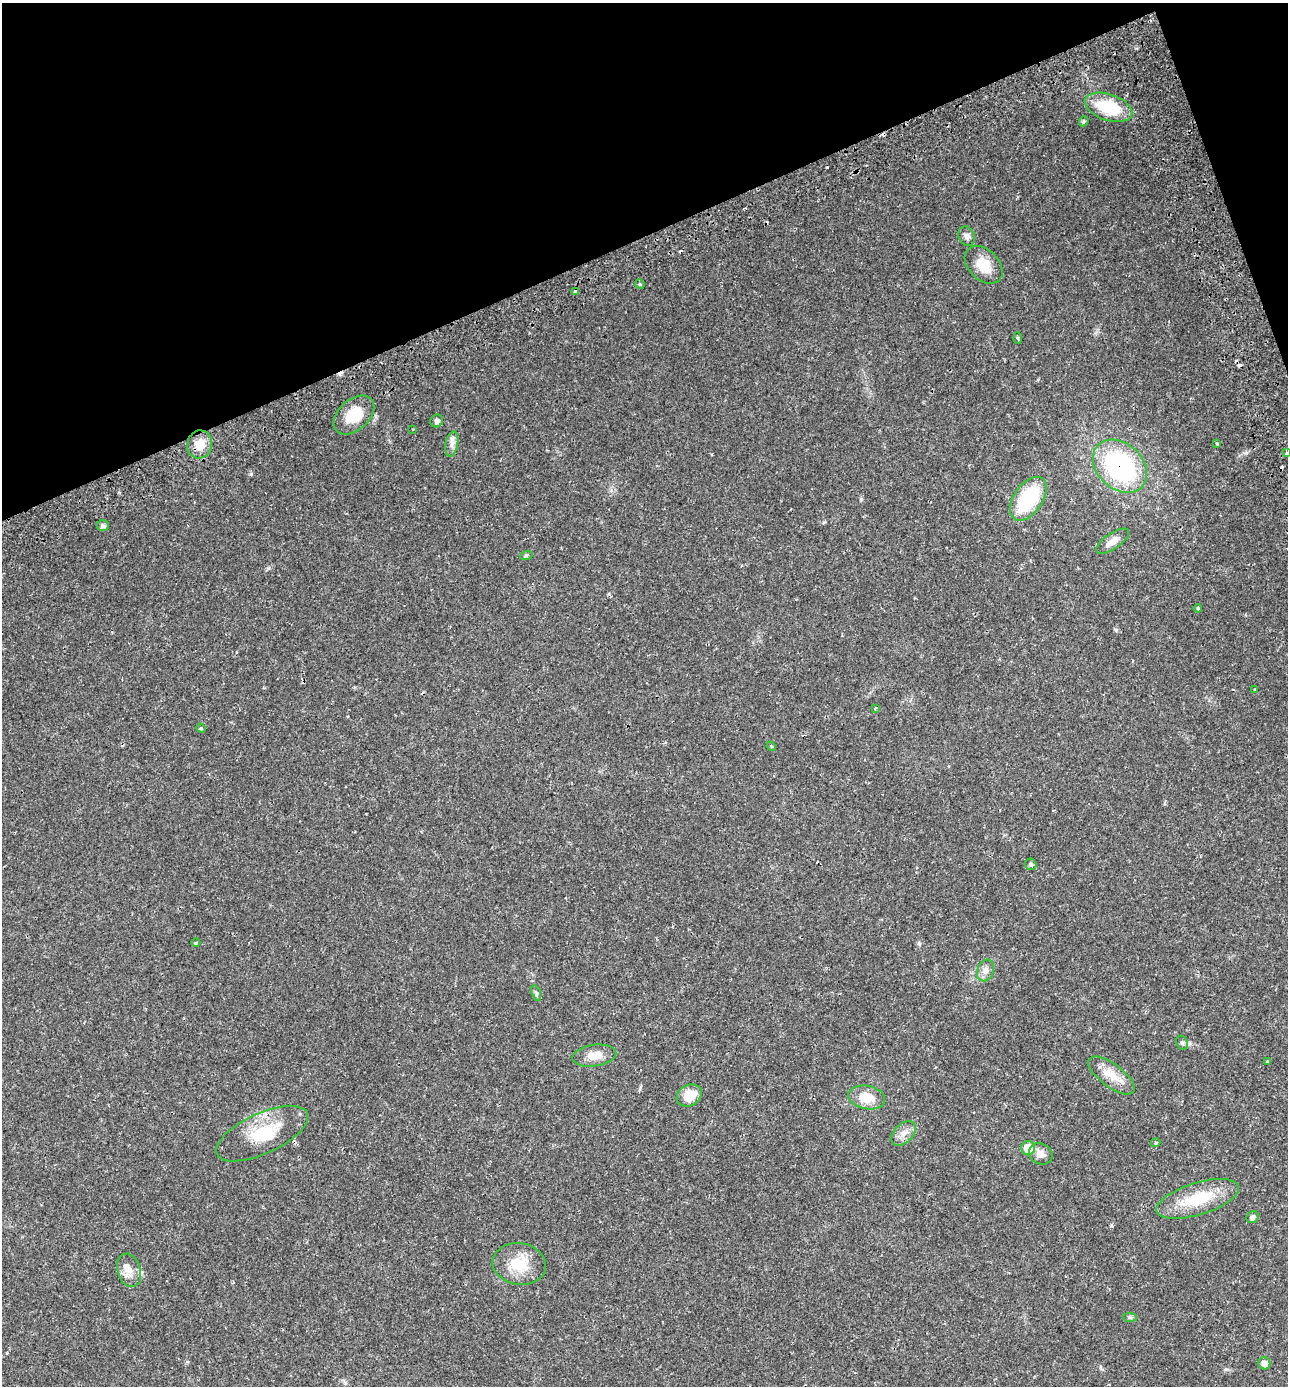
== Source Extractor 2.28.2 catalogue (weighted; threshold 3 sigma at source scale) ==
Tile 3 of 4 x 4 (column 3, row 1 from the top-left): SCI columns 2787-4072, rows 4213-5596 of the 5518 x 5659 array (HDU 1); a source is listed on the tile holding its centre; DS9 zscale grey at full resolution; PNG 1290 x 1388 px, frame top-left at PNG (2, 3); each listed source drawn as its Kron ellipse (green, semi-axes under 4 px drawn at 4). Shown black and unused: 19% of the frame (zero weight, under 2 of 3 exposures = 5% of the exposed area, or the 3 px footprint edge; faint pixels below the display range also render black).
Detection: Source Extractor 2.28.2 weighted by HDU 2 'WHT'; one run over the whole footprint, this tile lists its part. Background 0.0301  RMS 0.0029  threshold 0.0129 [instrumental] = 3 sigma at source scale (4.5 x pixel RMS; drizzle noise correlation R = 1.50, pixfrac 1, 0.0396/0.0396 arcsec/px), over >= 5 px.
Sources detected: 54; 8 cosmic-ray / hot-pixel residue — neither listed nor drawn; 1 inside a brighter listed object's ellipse — not listed separately; the other 45 listed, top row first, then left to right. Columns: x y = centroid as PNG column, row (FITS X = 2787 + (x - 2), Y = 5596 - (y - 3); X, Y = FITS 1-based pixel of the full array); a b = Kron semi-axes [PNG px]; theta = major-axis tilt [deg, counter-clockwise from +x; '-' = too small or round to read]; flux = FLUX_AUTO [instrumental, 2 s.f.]
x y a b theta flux
1108 107 24 13 -18 13
1084 121 5 4 - 0.53
967 236 10 8 -65 1.2
984 265 22 15 -45 5.5
640 284 5 4 - 0.28
575 291 4 3 - 1.1
1017 338 6 4 -87 0.34
354 415 23 15 41 7.2
437 421 7 6 - 0.82
413 429 3 2 - 0.19
200 444 14 12 73 3.8
452 444 13 6 79 1.4
1217 444 3 2 - 0.3
1286 453 3 3 - 0.8
1120 466 30 22 -42 38
1028 499 25 14 55 20
103 526 6 5 - 0.81
1112 541 19 7 34 2.2
526 556 6 4 20 0.36
1198 608 4 3 - 0.39
1255 690 4 3 - 0.48
875 708 3 3 - 0.33
201 728 5 4 - 0.33
771 746 5 3 - 0.22
1031 864 6 5 - 0.62
196 943 4 3 - 0.31
985 970 11 8 69 1.5
536 993 8 4 -72 0.54
1182 1043 7 5 -67 0.54
594 1056 22 10 8 3.5
1267 1062 4 3 - 0.93
1111 1075 28 11 -37 4.6
689 1095 13 10 30 5
867 1097 18 11 -11 5.7
904 1133 15 9 44 2.2
262 1134 50 20 25 13
1156 1143 5 3 - 0.36
1028 1148 7 7 - 6.1
1041 1154 12 10 -29 1.8
1198 1199 43 16 17 12
1252 1217 6 5 - 1
519 1264 27 21 -9 8
129 1270 17 11 -74 2.8
1130 1317 7 4 -2 0.48
1264 1363 6 6 - 1.7
Overlapping masked pixels (flux is a lower limit): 2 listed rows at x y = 575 291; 1120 466
Isophote crosses this tile's border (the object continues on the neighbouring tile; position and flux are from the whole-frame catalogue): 1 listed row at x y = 1286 453
Unlisted compact peaks at least as high as the median listed source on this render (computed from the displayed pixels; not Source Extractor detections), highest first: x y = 251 474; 1116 630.